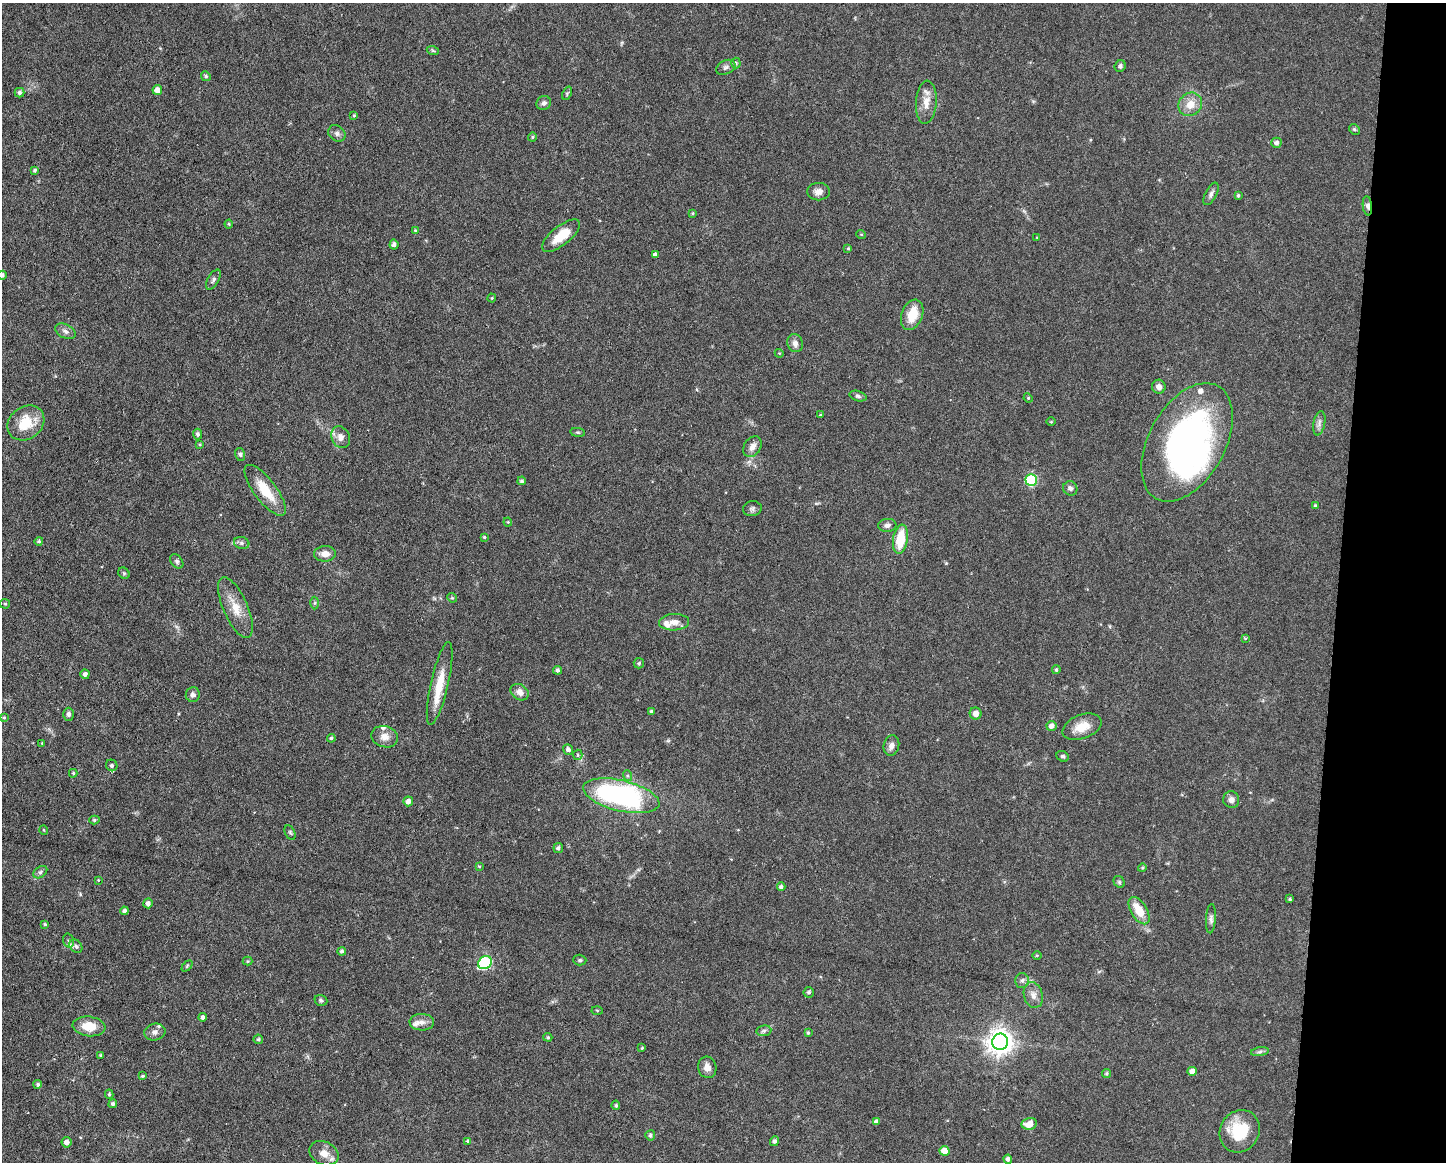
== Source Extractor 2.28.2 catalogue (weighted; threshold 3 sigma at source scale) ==
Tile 6 of 3 x 4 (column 3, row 2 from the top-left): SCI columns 3110-4553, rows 2319-3478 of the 4662 x 4637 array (HDU 1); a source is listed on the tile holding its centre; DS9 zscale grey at full resolution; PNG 1448 x 1164 px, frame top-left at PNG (2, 3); each listed source drawn as its Kron ellipse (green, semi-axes under 4 px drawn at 4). Shown black and unused: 7% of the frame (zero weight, under 3 of 6 exposures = <1% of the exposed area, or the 3 px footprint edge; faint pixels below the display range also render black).
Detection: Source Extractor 2.28.2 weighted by HDU 2 'WHT'; one run over the whole footprint, this tile lists its part. Background 0.0934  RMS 0.0049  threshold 0.0202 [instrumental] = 3 sigma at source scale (4.09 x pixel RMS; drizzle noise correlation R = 1.36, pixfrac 0.8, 0.05/0.05 arcsec/px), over >= 5 px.
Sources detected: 164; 1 inside a brighter object's white glare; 1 cosmic-ray / hot-pixel residue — neither listed nor drawn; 5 inside a brighter listed object's ellipse — not listed separately; the other 157 listed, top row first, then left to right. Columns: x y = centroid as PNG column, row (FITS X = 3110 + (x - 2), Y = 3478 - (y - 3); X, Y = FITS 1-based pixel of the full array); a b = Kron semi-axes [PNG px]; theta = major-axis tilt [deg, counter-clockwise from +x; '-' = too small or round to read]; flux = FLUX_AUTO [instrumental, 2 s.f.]
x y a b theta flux
433 51 6 3 -20 0.6
736 63 5 5 - 0.67
1120 66 6 5 - 1.1
726 67 10 6 25 1.5
206 76 5 4 - 0.68
157 90 5 5 - 3.9
20 93 5 5 - 1.2
567 93 7 4 66 0.69
926 102 22 10 86 5.7
544 103 7 6 - 1.4
1190 104 12 11 - 5.7
354 115 4 4 - 0.5
1354 129 6 4 -44 0.71
337 133 9 7 -42 1.6
532 137 4 4 - 0.53
1276 143 5 5 - 1.6
35 170 3 3 - 0.82
818 192 11 8 1 2.9
1211 194 12 5 63 1.6
1238 195 3 3 - 0.66
1367 206 9 4 -84 1.6
693 213 4 3 - 0.51
229 224 4 4 - 0.45
415 230 4 3 - 0.43
861 234 5 3 - 0.36
561 236 23 9 39 10
1037 237 2 2 - 0.32
394 245 5 4 - 1.4
848 248 4 4 - 0.54
655 255 4 4 - 1.8
2 275 4 4 - 1.4
213 280 11 5 59 1.3
492 298 4 4 - 0.46
912 315 15 10 68 9.8
65 331 11 7 -27 2
795 343 9 7 -66 2.3
779 353 4 3 - 0.42
1159 387 7 6 - 2.1
858 396 8 5 -16 1.1
1028 398 4 4 - 0.52
820 415 4 3 - 0.45
1051 422 5 3 - 0.43
26 423 20 16 38 13
1319 423 12 6 79 1.8
578 432 7 4 -8 0.61
198 434 5 4 - 1.2
341 437 11 9 -64 3.1
1187 442 64 38 61 150
200 444 4 3 - 0.53
752 447 11 8 56 2.7
240 454 6 5 - 0.89
1031 480 6 6 - 36
522 481 4 4 - 0.89
1070 488 7 6 - 1.5
265 490 31 11 -53 12
1315 506 3 3 - 0.61
752 509 9 7 9 1.3
508 522 4 4 - 0.48
887 525 9 6 4 1.5
484 537 3 3 - 0.53
900 539 15 7 81 14
39 541 4 4 - 0.82
242 543 8 6 -16 1.3
325 554 11 7 2 3.6
177 561 8 5 -52 1.1
124 573 6 5 - 0.69
452 598 5 4 - 0.5
315 603 6 4 88 0.77
5 604 5 4 - 0.58
235 608 33 12 -66 8.7
674 622 15 8 3 3.7
1246 638 4 3 - 0.41
639 663 5 5 - 0.71
557 670 4 4 - 0.91
1056 670 4 3 - 0.76
85 674 5 4 - 1.9
440 683 42 9 77 12
520 692 9 7 -35 3.2
193 694 7 7 - 1.5
651 711 4 3 - 0.85
976 713 6 6 - 2.6
69 714 6 5 - 1.3
4 718 4 4 - 0.51
1051 726 5 5 - 2.4
1082 727 20 12 21 7.4
385 737 13 10 -16 3.7
331 738 4 4 - 0.83
42 743 3 3 - 0.39
891 746 10 7 77 2.3
568 750 5 4 - 1.4
578 755 5 4 - 0.75
1063 756 6 5 - 0.92
112 765 6 5 - 1.2
73 773 4 3 - 0.64
628 776 5 3 - 0.69
621 796 39 15 -14 93
1231 800 8 8 - 2.1
408 801 5 5 - 2.4
94 820 5 4 - 0.72
44 830 5 3 - 0.35
290 833 7 5 -63 0.79
558 848 5 5 - 1.2
479 866 4 3 - 0.46
1142 868 4 3 - 0.54
40 872 8 5 37 1.1
98 880 4 3 - 0.37
1119 882 6 5 - 0.75
781 887 4 4 - 1.2
1290 899 3 3 - 0.69
148 903 5 4 - 1.8
124 911 4 4 - 1.2
1139 911 15 8 -58 9.1
1211 919 15 5 87 1.6
45 924 4 4 - 0.73
69 941 7 5 -73 1.3
76 946 7 5 -47 1.2
342 951 4 4 - 1
1037 955 5 3 - 0.45
580 960 6 5 - 0.78
248 961 5 4 - 0.54
485 963 7 6 - 47
187 966 6 4 46 0.59
1022 980 7 7 - 1.4
809 992 5 5 - 0.95
1033 995 13 9 -75 3.1
321 1000 6 5 - 0.95
597 1010 5 3 - 0.48
202 1017 4 4 - 1.4
422 1022 12 8 -3 2.8
89 1026 16 9 -6 9.1
764 1031 7 5 8 1.1
155 1032 10 8 14 2.1
808 1033 4 3 - 0.63
548 1037 4 3 - 0.6
258 1039 5 4 - 0.79
1000 1042 8 8 - 450
642 1048 4 3 - 0.48
1260 1052 9 4 9 1.2
101 1055 3 3 - 0.65
707 1067 11 9 -76 3.4
1192 1071 4 4 - 3.2
1106 1073 4 4 - 0.71
142 1076 4 4 - 0.62
38 1084 4 4 - 0.84
109 1094 5 4 - 0.74
113 1104 4 4 - 0.94
616 1105 5 4 - 0.92
876 1122 4 4 - 1.5
1029 1124 7 6 - 4.7
1240 1131 22 19 57 18
650 1135 5 5 - 0.99
468 1141 3 3 - 0.78
774 1141 5 4 - 1.3
66 1142 5 5 - 2.4
944 1151 5 5 - 6.6
324 1153 15 11 -26 5
1008 1159 4 4 - 1.5
Overlapping masked pixels (flux is a lower limit): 1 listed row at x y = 1367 206
Isophote crosses this tile's border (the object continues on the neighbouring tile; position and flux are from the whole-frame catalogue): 1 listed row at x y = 2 275